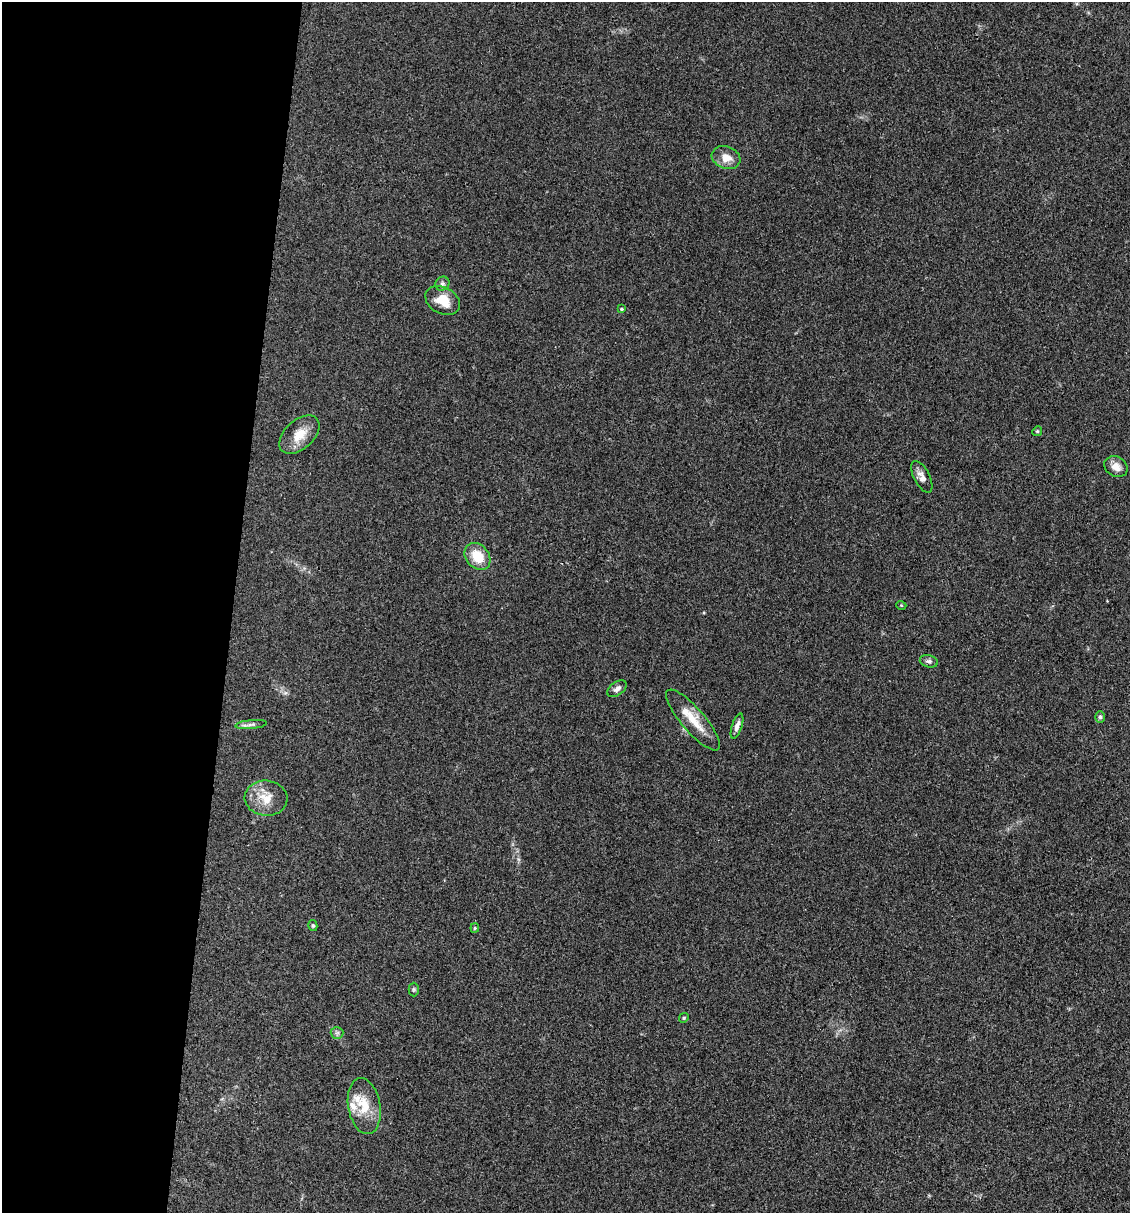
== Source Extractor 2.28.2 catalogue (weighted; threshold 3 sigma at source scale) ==
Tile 5 of 4 x 4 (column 1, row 2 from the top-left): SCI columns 231-1358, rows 2421-3631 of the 4857 x 4841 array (HDU 1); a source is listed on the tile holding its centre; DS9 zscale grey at full resolution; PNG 1132 x 1215 px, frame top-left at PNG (2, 2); each listed source drawn as its Kron ellipse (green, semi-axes under 4 px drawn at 4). Shown black and unused: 21% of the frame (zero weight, under 3 of 4 exposures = <1% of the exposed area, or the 3 px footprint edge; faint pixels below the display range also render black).
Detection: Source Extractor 2.28.2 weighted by HDU 2 'WHT'; one run over the whole footprint, this tile lists its part. Background 0.11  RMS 0.0062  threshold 0.0281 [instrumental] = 3 sigma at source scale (4.5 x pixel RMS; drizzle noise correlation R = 1.50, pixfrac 1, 0.05/0.05 arcsec/px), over >= 5 px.
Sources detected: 26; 3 inside a brighter listed object's ellipse — not listed separately; the other 23 listed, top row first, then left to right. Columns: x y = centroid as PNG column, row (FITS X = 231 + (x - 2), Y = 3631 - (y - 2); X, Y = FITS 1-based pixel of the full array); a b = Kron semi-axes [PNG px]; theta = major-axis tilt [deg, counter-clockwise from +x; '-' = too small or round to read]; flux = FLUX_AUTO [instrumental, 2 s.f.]
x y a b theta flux
726 157 15 11 -19 7.3
442 284 7 6 - 1.8
443 301 18 13 -29 12
622 309 4 3 - 0.79
1037 431 5 4 - 0.75
299 435 24 14 42 11
1116 467 12 10 -31 5.1
922 477 17 7 -63 4
477 556 15 11 -49 14
901 605 5 3 - 0.52
929 661 9 6 -12 1.8
617 689 11 6 35 2.5
1100 717 6 5 - 1.1
693 720 39 11 -49 14
251 724 15 4 5 2.2
737 726 13 5 71 3
266 798 21 17 -5 12
313 926 5 4 - 0.9
475 928 5 4 - 0.73
414 989 7 5 -90 0.92
684 1018 5 4 - 0.74
337 1033 6 6 - 1.4
364 1106 28 16 -80 15